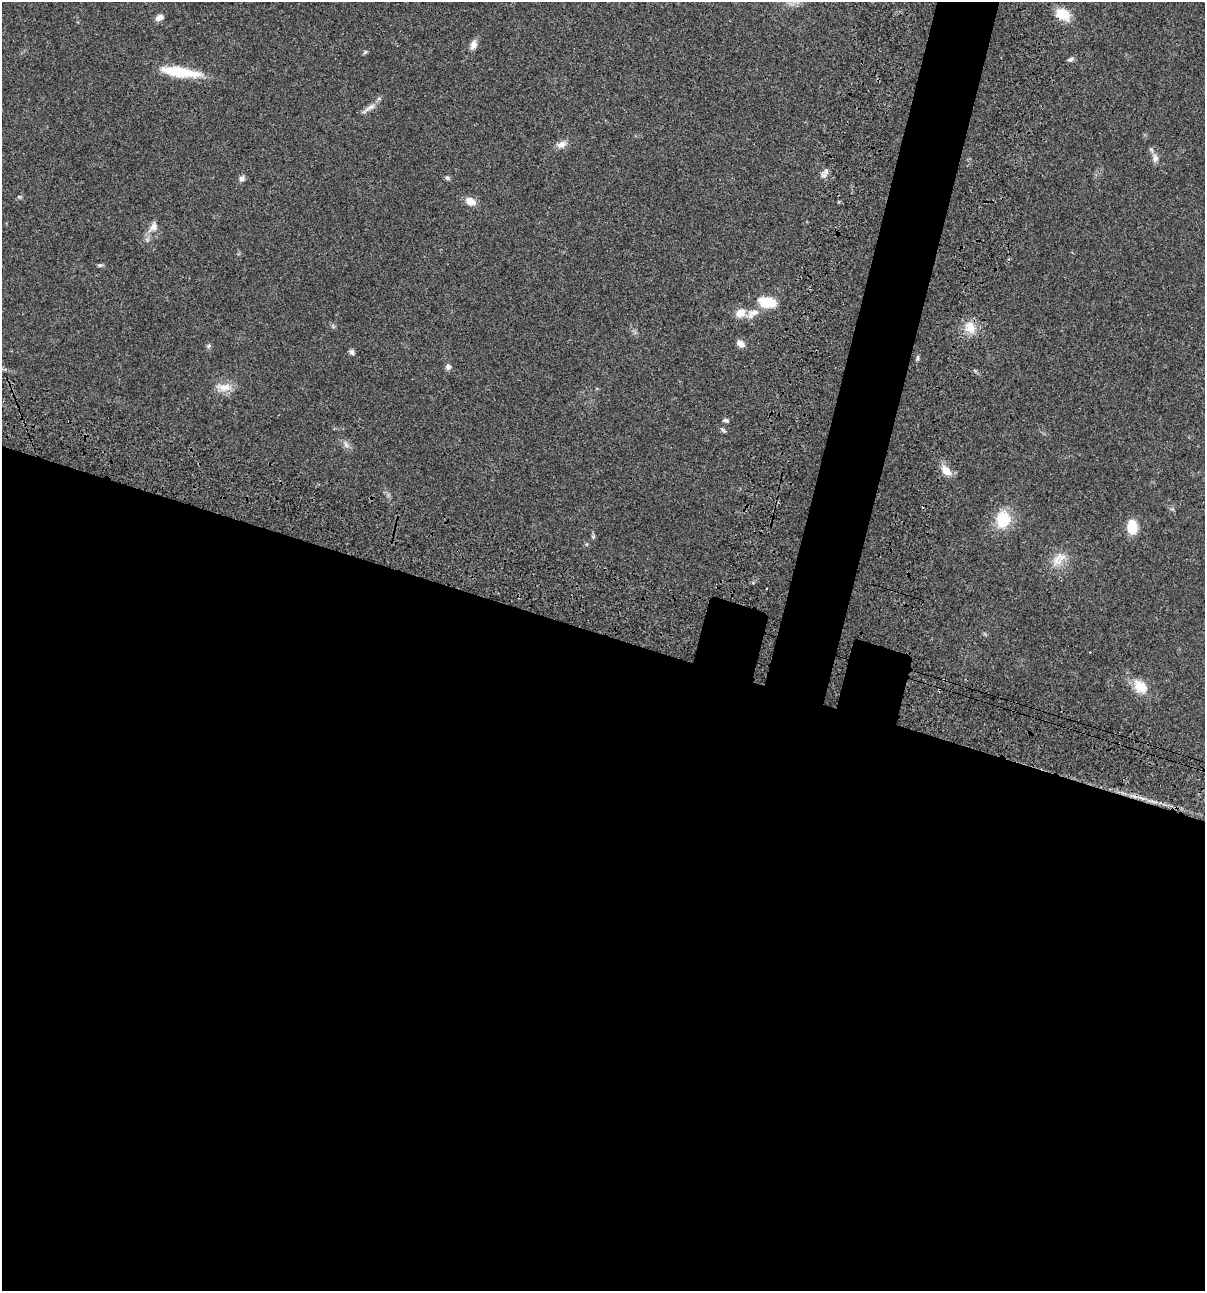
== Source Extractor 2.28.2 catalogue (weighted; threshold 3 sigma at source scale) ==
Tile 14 of 4 x 4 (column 2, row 4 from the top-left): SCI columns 1438-2640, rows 120-1408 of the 5406 x 5391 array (HDU 1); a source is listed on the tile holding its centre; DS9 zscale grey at full resolution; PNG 1207 x 1293 px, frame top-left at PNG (2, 2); no overlay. Shown black and unused: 54% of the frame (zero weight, under 3 of 4 exposures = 9% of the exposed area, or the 3 px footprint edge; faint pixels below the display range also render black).
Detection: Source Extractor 2.28.2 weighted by HDU 2 'WHT'; one run over the whole footprint, this tile lists its part. Background 0.0472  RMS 0.0053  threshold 0.0239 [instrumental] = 3 sigma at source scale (4.5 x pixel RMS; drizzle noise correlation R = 1.50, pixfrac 1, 0.05/0.05 arcsec/px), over >= 5 px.
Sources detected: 33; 1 inside a brighter listed object's ellipse — not listed separately; the other 32 listed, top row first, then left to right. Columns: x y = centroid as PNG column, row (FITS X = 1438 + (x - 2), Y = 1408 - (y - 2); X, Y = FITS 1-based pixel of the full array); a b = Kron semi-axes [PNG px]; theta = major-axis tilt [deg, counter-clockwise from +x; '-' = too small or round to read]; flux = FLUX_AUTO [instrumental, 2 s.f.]
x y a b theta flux
1062 14 15 11 -15 10
159 17 9 6 30 2.7
473 45 12 8 76 2.7
365 52 7 4 45 0.69
1071 59 9 5 25 1.1
180 72 43 10 -8 19
370 107 15 6 31 2.8
561 144 13 8 17 3
1155 158 12 8 -89 2.5
824 175 8 7 - 1.9
242 178 7 7 - 1.6
447 178 6 5 - 0.87
470 201 12 8 -28 4.5
153 227 13 9 63 3.4
100 265 7 5 -18 0.84
767 302 18 10 -9 14
753 313 19 10 25 5.2
970 327 16 14 -54 6.8
740 344 9 7 -27 2.8
209 346 6 4 -73 0.8
352 352 7 6 - 1.4
917 358 6 4 90 0.79
448 367 7 7 - 1.5
224 387 19 10 -2 5.7
725 420 6 5 - 1.1
723 430 9 4 -39 0.87
346 445 8 4 -54 1.4
946 471 13 8 -44 5.3
1003 519 22 17 84 14
1132 527 14 9 -87 11
1058 559 21 13 70 6.7
1140 687 19 13 -47 8.7
Overlapping masked pixels (flux is a lower limit): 1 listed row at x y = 1062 14